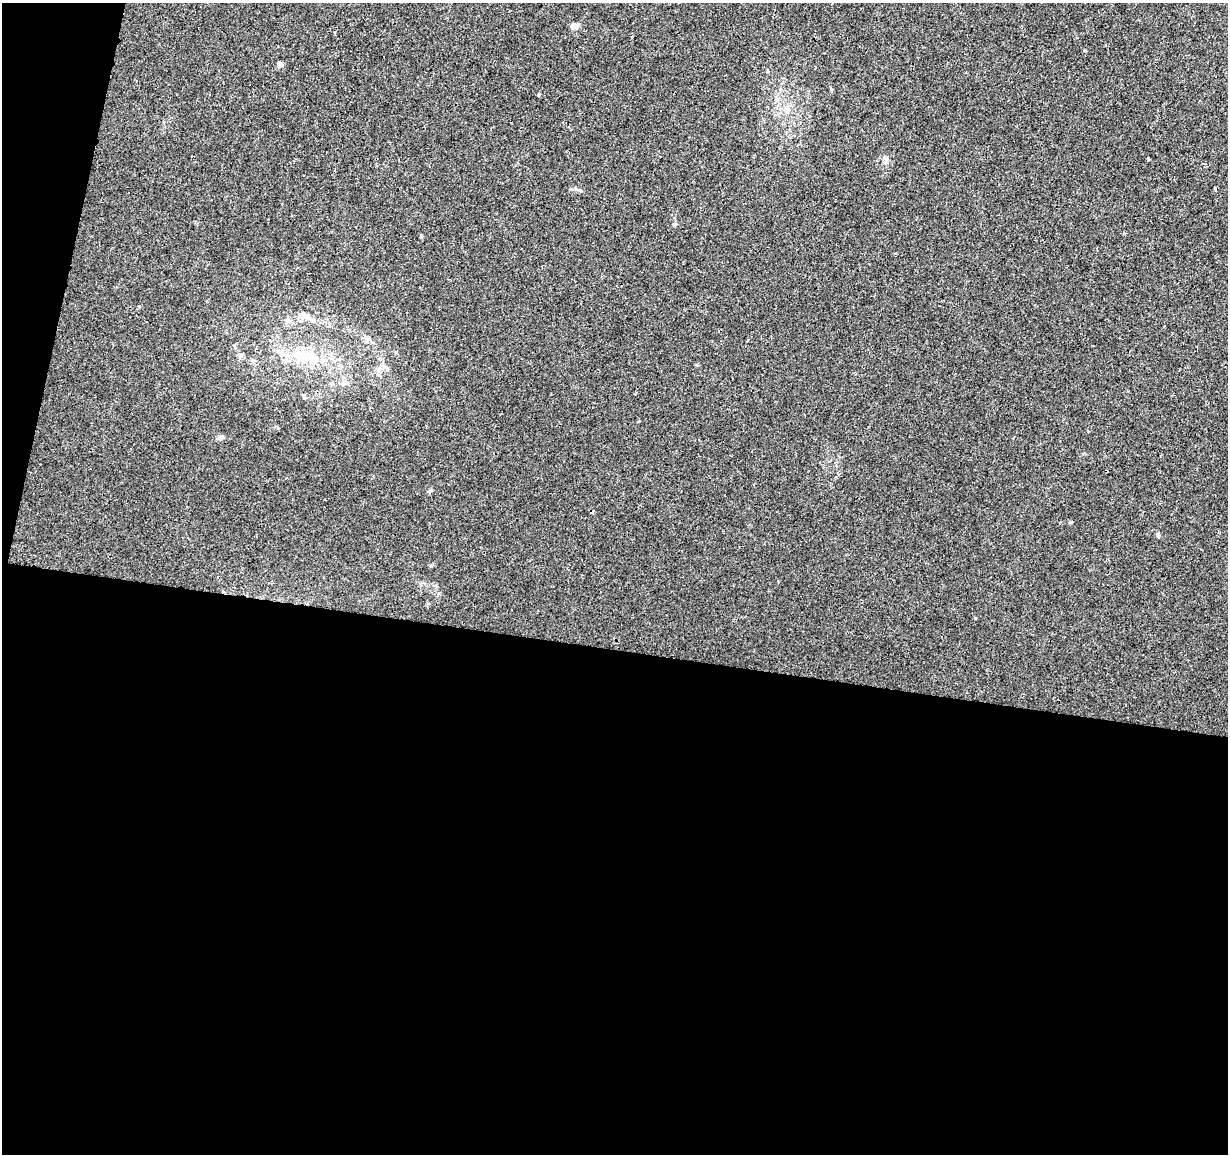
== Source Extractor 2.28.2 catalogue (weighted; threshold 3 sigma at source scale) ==
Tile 13 of 4 x 4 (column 1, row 4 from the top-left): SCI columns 1-1226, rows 225-1376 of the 4913 x 5118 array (HDU 1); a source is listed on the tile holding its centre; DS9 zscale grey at full resolution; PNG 1230 x 1156 px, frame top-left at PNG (2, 3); no overlay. Shown black and unused: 46% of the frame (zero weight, under 2 of 3 exposures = <1% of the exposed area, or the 3 px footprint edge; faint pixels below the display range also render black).
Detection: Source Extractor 2.28.2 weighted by HDU 2 'WHT'; one run over the whole footprint, this tile lists its part. Background 0.00516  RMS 0.0036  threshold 0.016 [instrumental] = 3 sigma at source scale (4.5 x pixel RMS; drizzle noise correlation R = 1.50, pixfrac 1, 0.0396/0.0396 arcsec/px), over >= 5 px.
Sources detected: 22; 3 cosmic-ray / hot-pixel residue — not listed; the other 19 listed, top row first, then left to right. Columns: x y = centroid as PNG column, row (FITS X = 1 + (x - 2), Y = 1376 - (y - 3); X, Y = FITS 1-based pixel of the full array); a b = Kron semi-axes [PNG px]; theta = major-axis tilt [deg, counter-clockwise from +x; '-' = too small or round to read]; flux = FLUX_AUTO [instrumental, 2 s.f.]
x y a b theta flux
573 26 8 6 12 1.7
1085 50 3 3 - 0.58
279 64 5 5 - 1.9
539 95 3 3 - 0.9
1148 159 3 3 - 0.92
886 162 12 6 77 1.4
675 224 5 5 - 0.53
421 237 5 3 - 0.49
304 316 14 8 -19 3
288 321 8 5 -19 0.97
367 340 7 4 20 0.75
240 355 7 6 - 0.99
306 356 43 13 -17 16
252 360 6 5 - 0.69
331 384 6 5 - 0.64
343 384 8 5 63 0.98
220 438 11 5 19 0.88
1071 522 4 3 - 0.41
1158 535 6 5 - 0.61
Unlisted compact peaks at least as high as the median listed source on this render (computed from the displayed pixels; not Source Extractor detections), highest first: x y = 431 566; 576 189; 139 306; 696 365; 431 490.